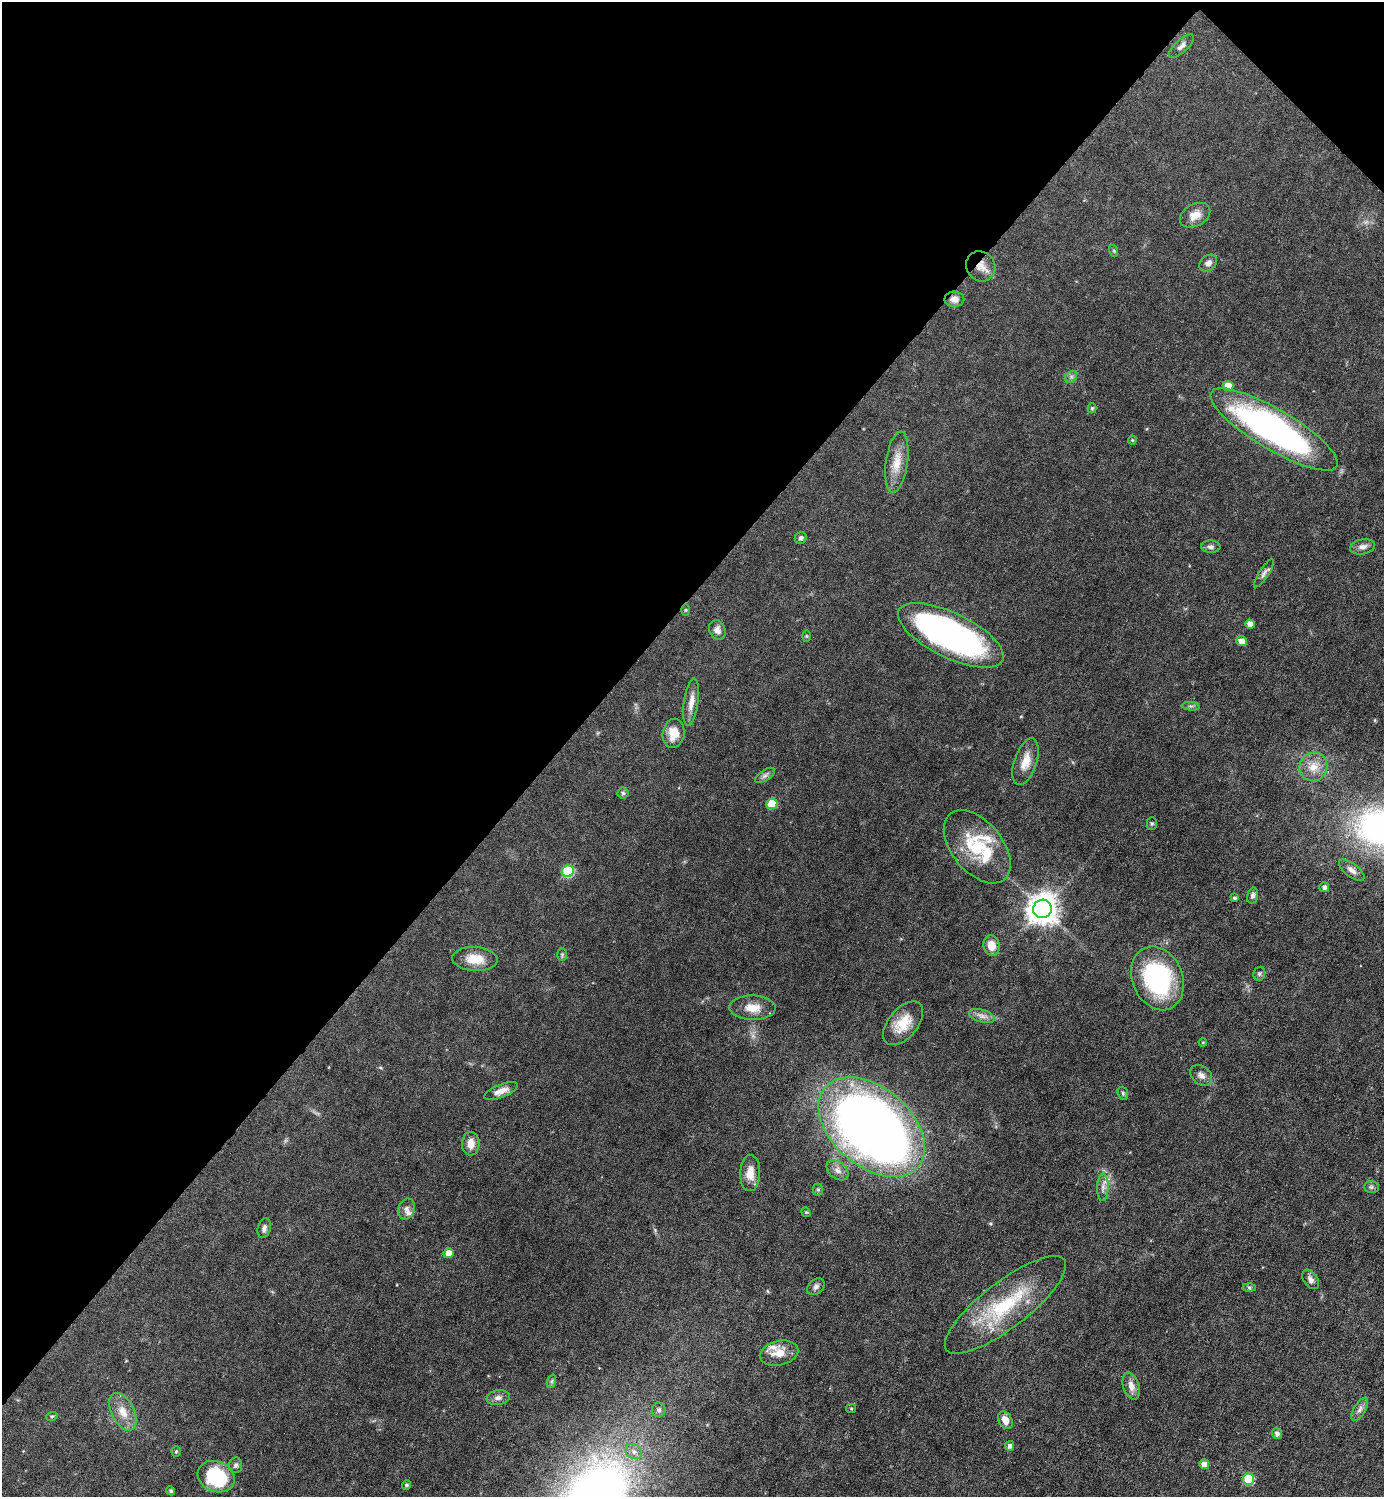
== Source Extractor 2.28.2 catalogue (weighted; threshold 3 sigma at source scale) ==
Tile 2 of 4 x 4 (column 2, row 1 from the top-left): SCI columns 1681-3062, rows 4485-5979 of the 5980 x 5979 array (HDU 1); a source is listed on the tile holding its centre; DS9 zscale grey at full resolution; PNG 1386 x 1499 px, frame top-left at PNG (2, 2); each listed source drawn as its Kron ellipse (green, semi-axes under 4 px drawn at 4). Shown black and unused: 42% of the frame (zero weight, under 3 of 6 exposures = <1% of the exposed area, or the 3 px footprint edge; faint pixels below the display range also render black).
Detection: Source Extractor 2.28.2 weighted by HDU 2 'WHT'; one run over the whole footprint, this tile lists its part. Background 0.0451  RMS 0.005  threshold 0.0203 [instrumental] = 3 sigma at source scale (4.09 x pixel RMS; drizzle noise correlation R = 1.36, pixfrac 0.8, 0.05/0.05 arcsec/px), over >= 5 px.
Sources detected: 89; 4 inside a brighter listed object's ellipse — not listed separately; the other 85 listed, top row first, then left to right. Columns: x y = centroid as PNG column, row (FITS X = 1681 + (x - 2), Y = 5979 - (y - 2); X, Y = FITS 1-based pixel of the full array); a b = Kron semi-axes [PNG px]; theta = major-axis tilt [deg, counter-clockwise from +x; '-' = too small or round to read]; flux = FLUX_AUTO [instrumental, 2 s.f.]
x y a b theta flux
1181 46 16 6 43 2.2
1195 215 16 11 28 4.8
1114 251 6 4 -72 0.5
1208 263 10 7 40 2.1
981 266 15 14 - 5.2
954 299 10 7 0 3.3
1071 377 7 5 46 1.1
1228 386 5 5 - 6.2
1092 408 5 4 - 0.73
1274 429 73 20 -31 160
1132 440 4 4 - 0.49
897 462 31 11 82 8
801 538 6 5 - 1.2
1211 547 9 6 -3 1.4
1363 547 13 7 11 2.5
1264 573 16 4 57 1.6
685 610 6 4 90 0.58
1250 624 5 4 - 2.8
717 630 10 8 -65 2.4
951 635 58 22 -26 140
806 636 6 4 -89 0.54
1242 641 5 5 - 3.4
691 702 24 7 82 4.3
1191 706 9 3 -5 0.86
674 733 14 11 81 6.5
1026 762 24 11 71 6.5
1313 767 14 13 - 6.3
765 775 11 5 34 1.4
623 793 5 5 - 0.76
772 804 5 5 - 13
1152 823 6 5 - 0.72
977 847 42 25 -51 26
1352 870 15 6 -38 2.4
568 871 6 6 - 30
1324 887 5 5 - 1.5
1252 896 8 5 76 1.4
1234 898 4 4 - 0.82
1042 909 9 9 - 700
991 945 10 8 -79 6
562 955 6 5 - 0.78
475 959 23 12 -3 8.1
1259 974 7 6 - 0.91
1157 978 33 25 -67 62
753 1008 23 12 -2 7
982 1016 13 6 -17 2.5
903 1023 25 14 50 10
1203 1042 4 3 - 0.37
1201 1075 12 9 -39 2.4
501 1091 18 6 21 3.7
1123 1093 7 5 -70 0.84
872 1127 61 39 -41 390
471 1144 12 9 87 4.1
837 1170 12 8 -38 2.8
750 1173 18 10 88 5.7
1103 1187 14 6 89 2.3
1371 1187 7 6 - 1.1
818 1190 6 5 - 0.79
406 1209 11 8 71 2.1
806 1212 5 4 - 0.48
264 1228 10 6 75 1.7
448 1253 5 5 - 4.6
1311 1279 11 7 -55 2
816 1287 10 7 40 1.6
1249 1287 6 4 -2 0.7
1005 1305 74 23 38 38
779 1353 19 12 13 7.2
552 1381 7 4 71 0.89
1131 1386 14 8 -72 3.6
498 1398 11 7 8 2.2
851 1408 5 4 - 0.52
1360 1409 13 6 59 1.9
659 1410 7 6 - 1.3
123 1412 20 11 -63 6.6
52 1416 6 3 18 0.55
1005 1420 9 6 -62 4.7
1277 1434 5 5 - 1.7
1010 1446 5 4 - 1.7
176 1451 5 4 - 0.59
634 1452 8 7 - 2
1204 1464 5 5 - 4
236 1465 8 6 85 1.4
216 1477 19 15 -22 31
1248 1479 6 5 - 24
406 1485 4 4 - 0.86
171 1491 5 4 - 0.77
Overlapping masked pixels (flux is a lower limit): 2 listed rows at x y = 981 266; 954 299